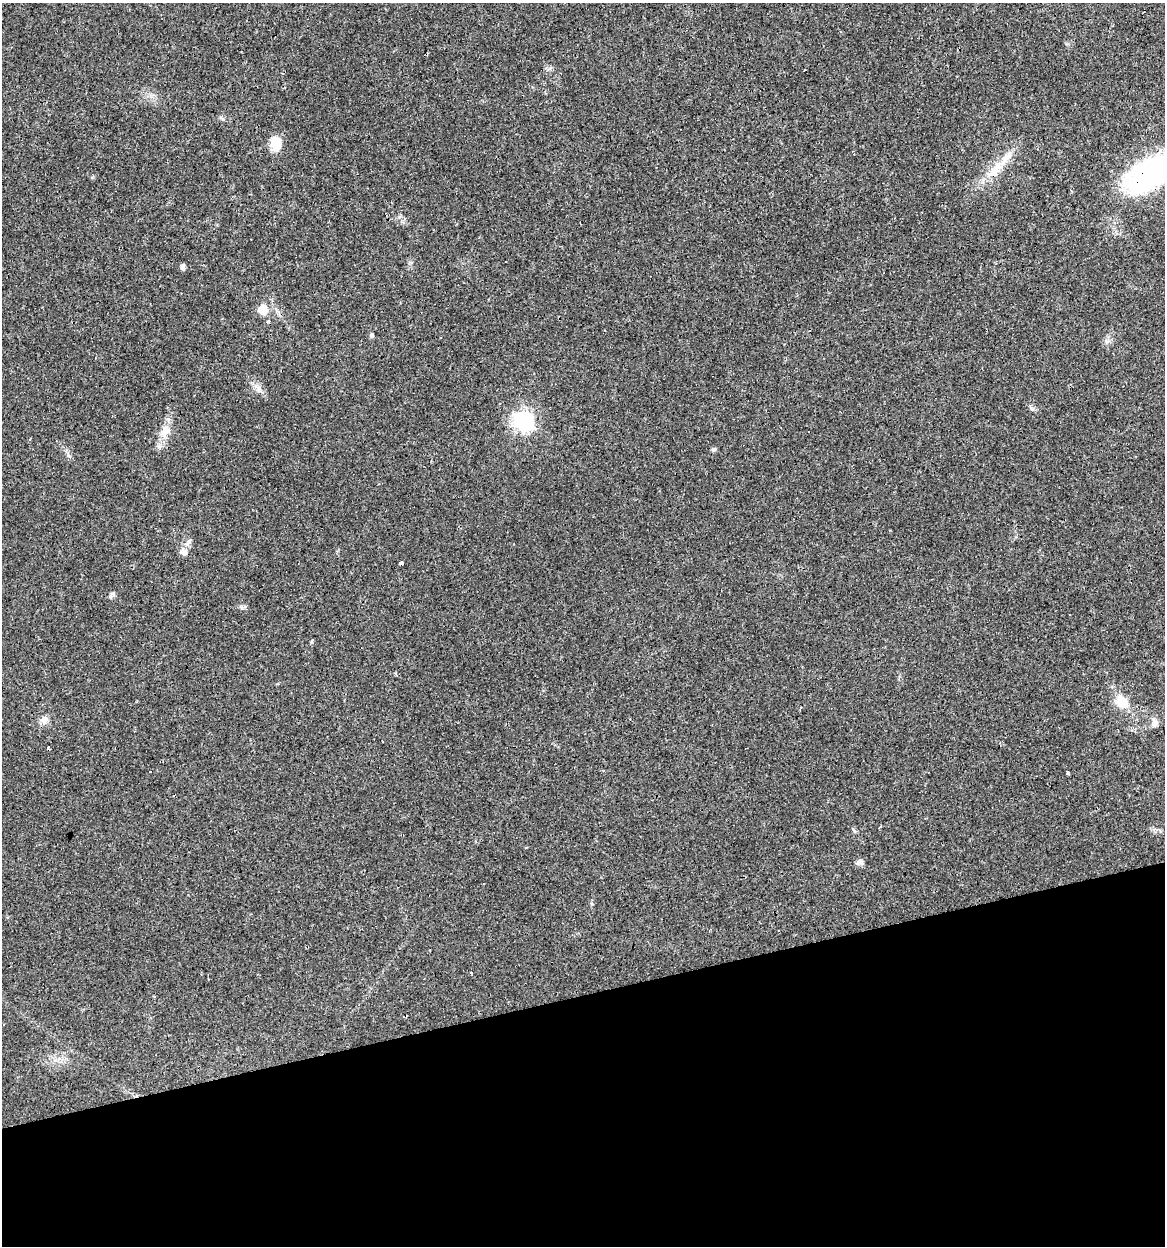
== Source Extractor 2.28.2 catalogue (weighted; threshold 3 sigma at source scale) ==
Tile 14 of 4 x 4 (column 2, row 4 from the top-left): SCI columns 1195-2357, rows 1-1244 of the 4761 x 4978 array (HDU 1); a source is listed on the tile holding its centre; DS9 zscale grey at full resolution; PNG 1167 x 1248 px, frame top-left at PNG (2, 3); no overlay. Shown black and unused: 20% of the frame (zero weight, under 3 of 4 exposures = <1% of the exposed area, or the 3 px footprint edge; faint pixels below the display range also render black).
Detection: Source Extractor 2.28.2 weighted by HDU 2 'WHT'; one run over the whole footprint, this tile lists its part. Background 0.021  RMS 0.0031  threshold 0.0139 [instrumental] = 3 sigma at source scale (4.5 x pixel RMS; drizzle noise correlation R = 1.50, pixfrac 1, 0.0396/0.0396 arcsec/px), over >= 5 px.
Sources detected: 35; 8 cosmic-ray / hot-pixel residue — not listed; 1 inside a brighter listed object's ellipse — not listed separately; the other 26 listed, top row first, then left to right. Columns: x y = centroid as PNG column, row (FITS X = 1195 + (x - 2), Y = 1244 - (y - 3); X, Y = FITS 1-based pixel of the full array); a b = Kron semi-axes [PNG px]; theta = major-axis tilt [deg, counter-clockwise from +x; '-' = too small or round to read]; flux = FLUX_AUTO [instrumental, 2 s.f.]
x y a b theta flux
276 143 17 12 -88 4.6
995 170 28 9 47 5.9
1150 174 50 26 35 63
183 267 5 4 - 1.2
263 310 6 6 - 9.8
268 322 3 3 - 3.6
372 335 6 5 - 0.52
258 389 7 4 -90 0.8
524 421 8 7 - 120
165 431 21 11 63 4
30 439 4 2 - 0.27
714 449 6 4 19 0.47
188 542 13 4 48 1
184 552 10 8 -46 1.7
402 563 4 3 - 3.7
111 595 11 5 55 0.87
242 607 11 5 4 0.78
311 641 3 3 - 1.7
396 674 6 3 -47 0.45
1122 703 14 11 -59 6
44 720 11 9 18 1.7
1155 723 13 7 -81 1.7
150 771 3 3 - 1.7
1068 773 3 3 - 1.9
859 862 10 6 25 1.1
4 1024 3 3 - 1.6
Overlapping masked pixels (flux is a lower limit): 1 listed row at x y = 1150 174
Isophote crosses this tile's border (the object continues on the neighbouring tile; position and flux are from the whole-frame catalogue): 1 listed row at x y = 1150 174
Unlisted compact peaks at least as high as the median listed source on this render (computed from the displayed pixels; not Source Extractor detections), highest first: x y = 68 455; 1032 409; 223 119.